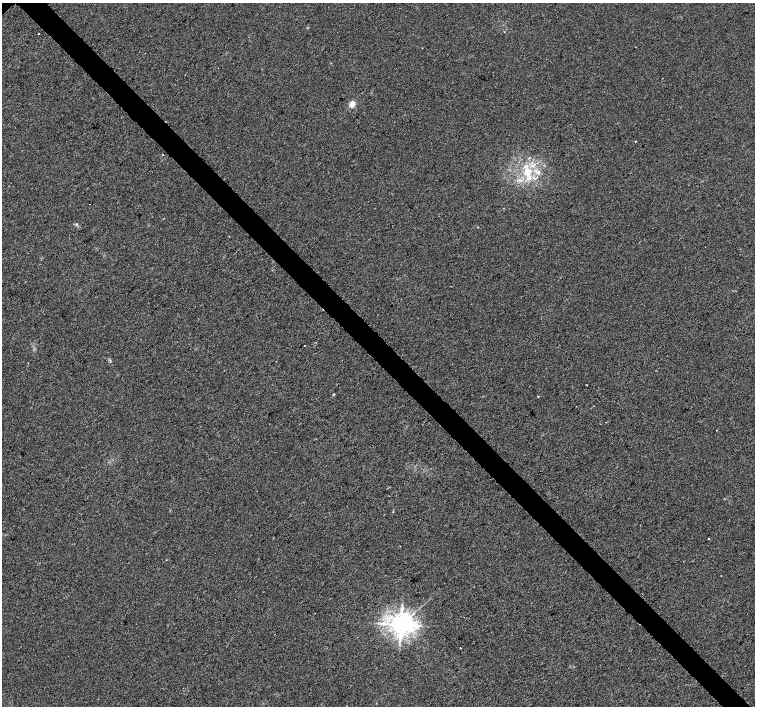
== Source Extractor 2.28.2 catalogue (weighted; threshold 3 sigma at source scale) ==
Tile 6 of 4 x 4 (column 2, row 2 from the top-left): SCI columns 1510-3015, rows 3036-4443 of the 6026 x 6004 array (HDU 1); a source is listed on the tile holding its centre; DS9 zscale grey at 2 x 2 block average (1 PNG px = mean of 2 x 2 image px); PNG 757 x 708 px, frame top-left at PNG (2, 3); no overlay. Shown black and unused: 4% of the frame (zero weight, under 2 of 3 exposures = <1% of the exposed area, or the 3 px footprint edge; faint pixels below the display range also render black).
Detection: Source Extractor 2.28.2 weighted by HDU 2 'WHT'; one run over the whole footprint, this tile lists its part. Background 0.00649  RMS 0.0046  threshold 0.0205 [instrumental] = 3 sigma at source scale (4.5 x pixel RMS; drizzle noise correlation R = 1.50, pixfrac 1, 0.0396/0.0396 arcsec/px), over >= 5 px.
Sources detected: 16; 3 cosmic-ray / hot-pixel residue — not listed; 1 inside a brighter listed object's ellipse — not listed separately; the other 12 listed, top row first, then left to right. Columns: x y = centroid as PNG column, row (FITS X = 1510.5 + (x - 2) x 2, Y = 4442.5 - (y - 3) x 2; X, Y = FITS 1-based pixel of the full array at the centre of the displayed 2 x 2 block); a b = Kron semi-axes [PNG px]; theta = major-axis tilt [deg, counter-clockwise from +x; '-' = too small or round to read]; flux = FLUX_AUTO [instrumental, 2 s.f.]
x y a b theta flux
39 33 2 2 - 2
352 104 3 3 - 32
635 141 2 2 - 2.4
163 155 2 2 - 0.67
527 172 13 10 -87 21
538 172 4 3 - 2.2
76 224 3 3 - 1.2
305 346 2 2 - 1.6
333 394 3 2 - 0.99
538 396 2 2 - 0.98
400 625 5 5 - 1100
460 648 2 2 - 1.2
Diffuse or blended objects may show on this block-average render without a row.